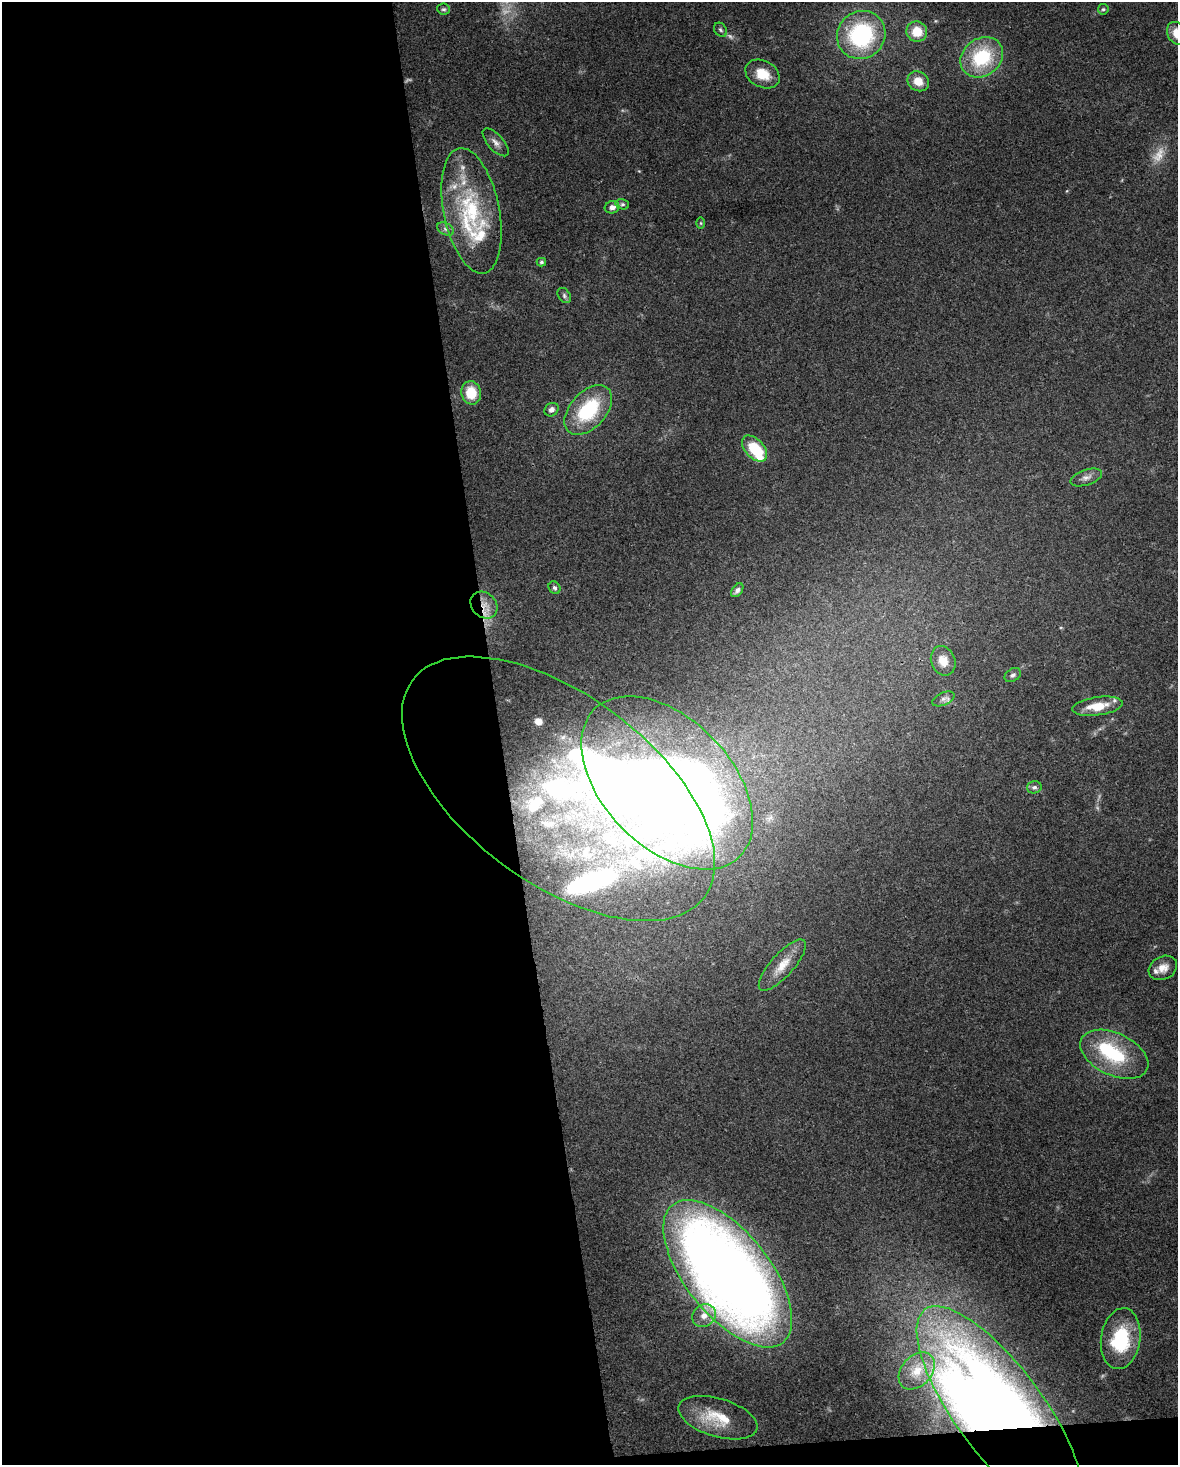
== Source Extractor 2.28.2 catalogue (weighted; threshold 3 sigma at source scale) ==
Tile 9 of 4 x 3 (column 1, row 3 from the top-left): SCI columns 1-1176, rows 61-1523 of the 4706 x 4467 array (HDU 1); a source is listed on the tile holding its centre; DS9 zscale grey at full resolution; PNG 1180 x 1467 px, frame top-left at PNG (2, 2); each listed source drawn as its Kron ellipse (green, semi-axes under 4 px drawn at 4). Shown black and unused: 43% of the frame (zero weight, under 3 of 4 exposures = <1% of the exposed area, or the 3 px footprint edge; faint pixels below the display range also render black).
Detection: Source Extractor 2.28.2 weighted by HDU 2 'WHT'; one run over the whole footprint, this tile lists its part. Background 0.0955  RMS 0.0055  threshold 0.025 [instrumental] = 3 sigma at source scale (4.5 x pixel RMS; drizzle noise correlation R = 1.50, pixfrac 1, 0.0396/0.0396 arcsec/px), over >= 5 px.
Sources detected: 64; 4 too faint to see at this stretch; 5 inside a brighter object's white glare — neither listed nor drawn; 14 inside a brighter listed object's ellipse — not listed separately; the other 41 listed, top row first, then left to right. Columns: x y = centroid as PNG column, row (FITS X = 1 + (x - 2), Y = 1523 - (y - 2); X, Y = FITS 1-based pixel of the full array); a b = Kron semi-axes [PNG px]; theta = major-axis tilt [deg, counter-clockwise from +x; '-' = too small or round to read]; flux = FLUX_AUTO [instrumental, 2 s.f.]
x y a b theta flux
444 9 6 5 - 1.1
1103 9 5 5 - 0.94
720 30 7 6 - 1.3
917 32 10 10 - 12
1177 33 12 9 -61 8.3
861 35 25 23 42 67
982 57 23 18 37 37
762 74 18 13 -28 11
918 81 11 9 -32 7.6
496 142 17 8 -48 3.6
622 204 7 5 -14 1.1
612 207 7 6 - 2.7
472 211 64 28 -79 55
701 223 6 4 -89 0.67
445 229 9 5 -28 1.7
541 262 5 3 - 0.88
564 296 8 6 -53 1.3
471 393 12 10 -77 14
551 410 7 6 - 2.4
588 410 29 18 48 38
754 449 16 9 -48 22
1086 477 16 7 19 3.4
554 588 7 5 -57 1.3
737 590 8 5 52 1.9
484 605 15 12 -46 6.4
943 661 15 12 -68 6
1013 675 9 6 34 1.6
943 699 12 6 24 2.2
1098 706 25 9 8 12
667 783 103 64 -46 970
1034 787 7 6 - 1.6
558 789 182 94 -37 250
782 965 33 11 48 11
1163 968 15 11 28 6
1114 1054 36 21 -25 37
728 1274 88 42 -51 810
704 1315 12 10 42 6.2
1121 1339 31 19 81 39
917 1371 21 15 48 12
1000 1411 126 44 -53 650
718 1418 41 19 -17 21
Overlapping masked pixels (flux is a lower limit): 2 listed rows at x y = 484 605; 1000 1411
Isophote crosses this tile's border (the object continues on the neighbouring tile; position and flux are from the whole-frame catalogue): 1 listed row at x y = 1177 33